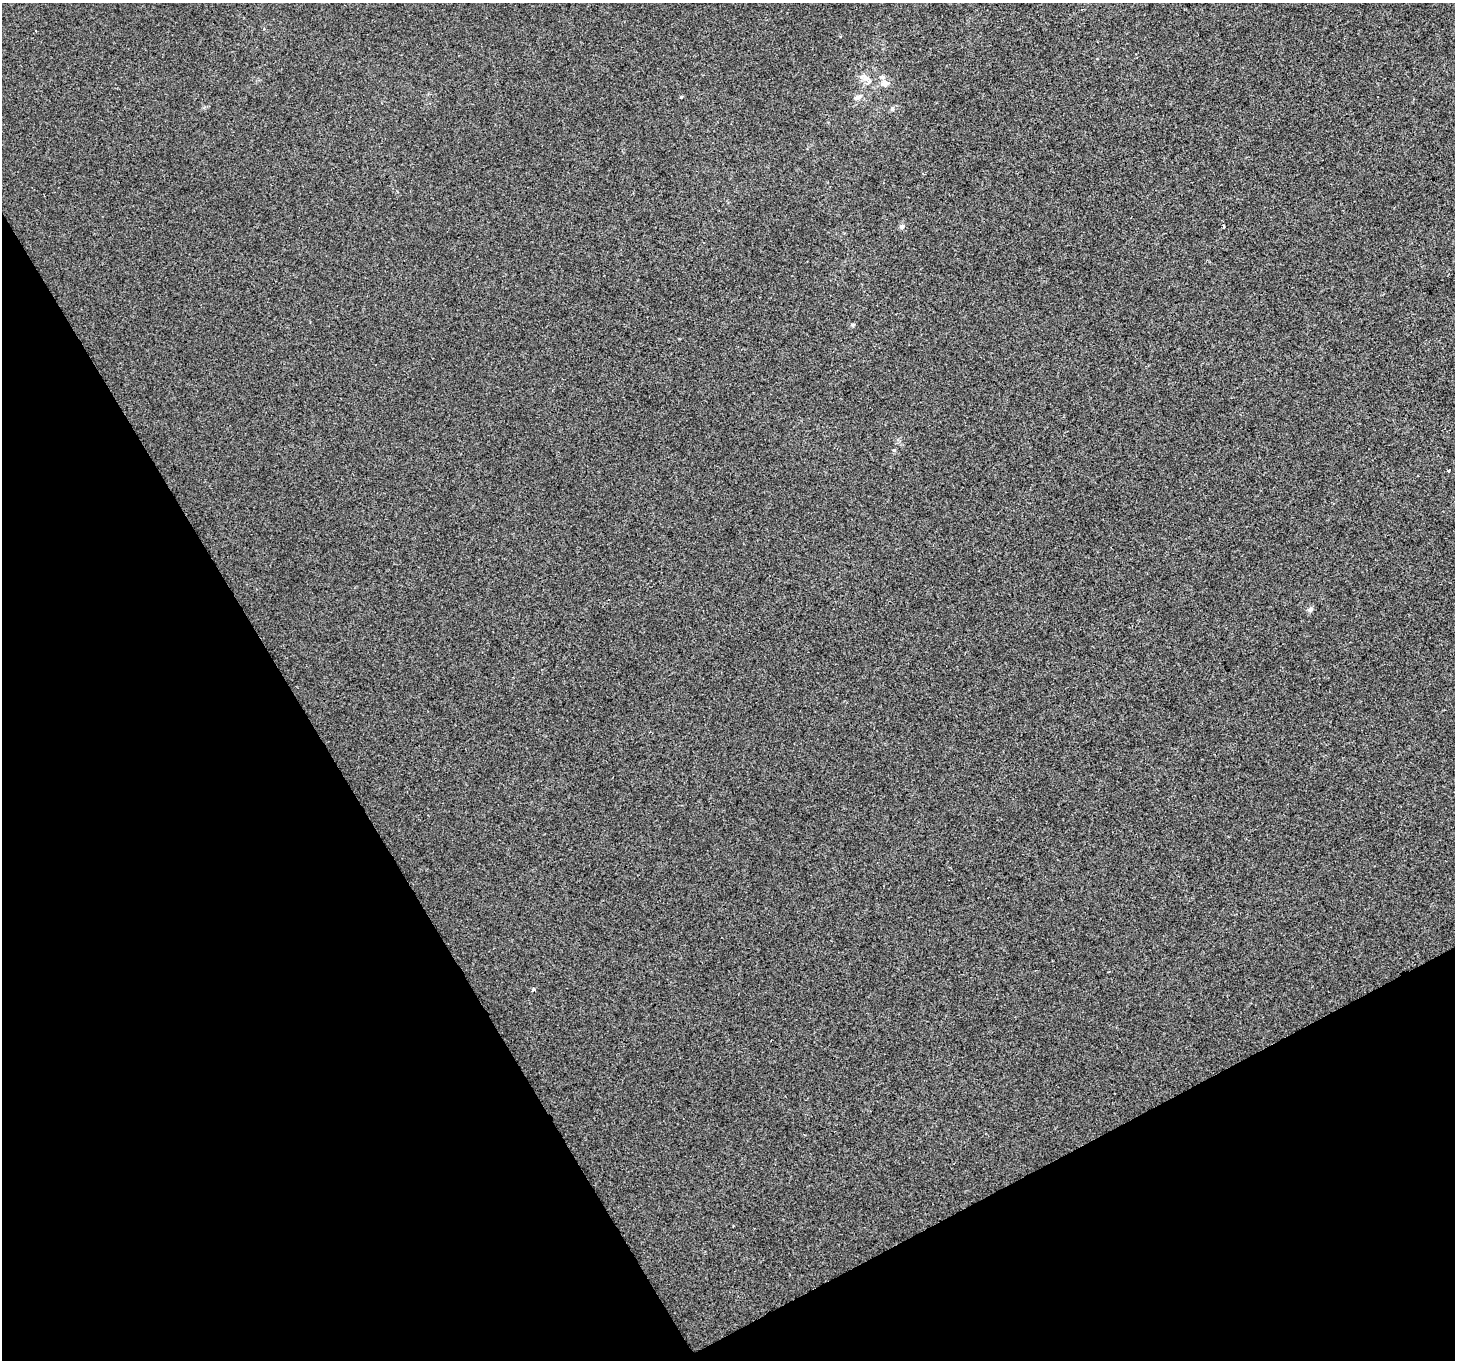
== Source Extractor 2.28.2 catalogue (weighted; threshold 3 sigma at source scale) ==
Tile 14 of 4 x 4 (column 2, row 4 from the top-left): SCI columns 1454-2906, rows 108-1465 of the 5816 x 5708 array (HDU 1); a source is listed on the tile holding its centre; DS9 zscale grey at full resolution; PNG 1457 x 1362 px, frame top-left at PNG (2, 3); no overlay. Shown black and unused: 28% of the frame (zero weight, under 2 of 3 exposures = <1% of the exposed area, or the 3 px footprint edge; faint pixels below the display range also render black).
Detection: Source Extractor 2.28.2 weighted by HDU 2 'WHT'; one run over the whole footprint, this tile lists its part. Background 6.12e-05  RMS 0.0045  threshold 0.0204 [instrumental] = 3 sigma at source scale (4.5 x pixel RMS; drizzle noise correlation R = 1.50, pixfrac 1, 0.0396/0.0396 arcsec/px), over >= 5 px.
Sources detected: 10; all 10 listed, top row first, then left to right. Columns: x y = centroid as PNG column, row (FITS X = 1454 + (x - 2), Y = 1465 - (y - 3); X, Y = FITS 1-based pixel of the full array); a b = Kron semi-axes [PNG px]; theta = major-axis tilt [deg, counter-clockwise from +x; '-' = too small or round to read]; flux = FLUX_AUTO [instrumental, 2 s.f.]
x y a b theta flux
865 78 15 7 -28 2.8
885 83 14 8 3 2.8
681 97 4 3 - 0.43
857 97 12 6 20 1.6
892 108 6 5 - 0.8
1224 226 3 3 - 1.3
902 227 7 6 - 1
1448 471 3 2 - 0.48
1310 610 7 6 - 1.3
533 990 3 3 - 1.7
Unlisted compact peaks at least as high as the median listed source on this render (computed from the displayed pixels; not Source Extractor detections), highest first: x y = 894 450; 852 325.